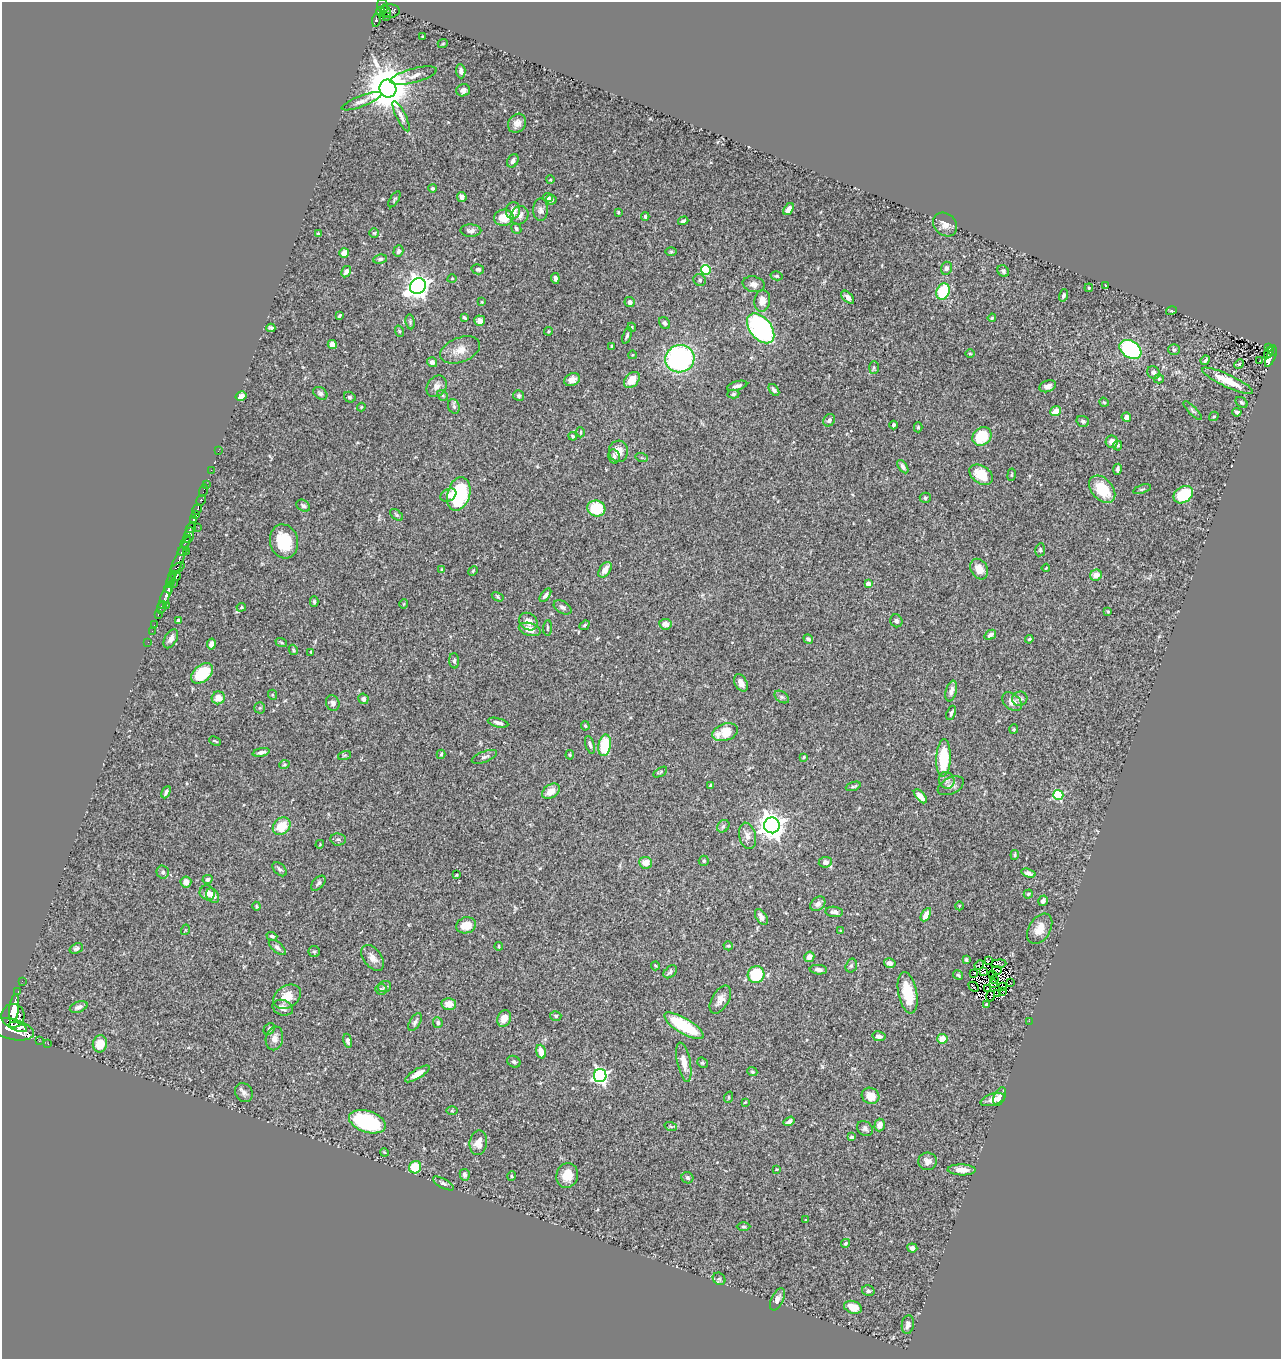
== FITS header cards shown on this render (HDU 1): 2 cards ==
NAXIS1  =                 1279
NAXIS2  =                 1357

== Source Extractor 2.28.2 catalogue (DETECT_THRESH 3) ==
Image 1279 x 1357 px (HDU 1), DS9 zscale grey, 1 PNG px = 1 image px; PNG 1283 x 1361 px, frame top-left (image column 1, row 1357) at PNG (2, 2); each listed source drawn as its Kron ellipse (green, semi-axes under 4 px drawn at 4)
Background 0.908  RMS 0.027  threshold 0.0825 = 3 sigma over >= 5 px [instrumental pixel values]
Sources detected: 365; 1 with non-positive FLUX_AUTO (blend fragments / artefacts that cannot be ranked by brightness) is neither listed nor drawn; the other 364 listed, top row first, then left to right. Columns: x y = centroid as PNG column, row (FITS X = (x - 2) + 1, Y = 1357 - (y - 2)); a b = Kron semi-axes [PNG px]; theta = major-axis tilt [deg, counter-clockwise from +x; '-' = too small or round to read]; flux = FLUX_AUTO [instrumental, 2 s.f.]
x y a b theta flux
383 6 7 5 -75 660
386 11 6 3 -67 420
390 11 10 6 4 560
381 12 5 4 - 390
387 17 3 2 - 34
376 20 7 4 81 250
422 37 3 2 - 1.5
443 43 5 3 - 1.6
461 71 7 4 -86 6.1
414 76 24 7 15 13
388 88 9 8 - 7400
463 90 7 6 - 7.8
362 101 21 5 21 9.8
401 116 16 4 -64 8.9
517 123 10 8 53 11
513 161 7 5 61 6.3
550 180 4 3 - 1.4
433 188 4 4 - 2.9
462 197 5 4 - 7.1
548 198 5 4 - 4.9
394 199 9 3 58 2.7
551 200 5 5 - 3.7
789 209 7 4 55 10
541 210 11 7 -90 7.5
513 211 8 7 - 19
618 212 4 3 - 1.9
520 215 9 8 - 10
645 216 4 3 - 2.8
504 218 10 8 10 30
683 221 5 3 - 4
945 224 13 10 -43 14
516 228 5 4 - 3.4
471 231 10 6 -2 7.3
374 233 5 5 - 2.3
318 234 3 3 - 2.7
398 251 6 5 - 3.9
671 252 6 4 0 1.9
344 253 5 4 - 17
380 259 7 4 8 4.3
946 268 6 5 - 4.5
478 269 6 5 - 4.2
706 270 5 4 - 100
1003 271 6 5 - 4.3
346 272 6 4 59 6.9
777 276 6 4 -13 2.5
555 278 5 4 - 5.6
452 279 4 3 - 1.4
700 280 6 6 - 3.8
754 284 11 7 -12 10
418 286 8 7 - 1300
1106 286 3 2 - 1.4
1089 288 4 3 - 1.7
943 292 8 6 70 78
1063 295 6 4 72 3.6
848 297 8 4 -45 6.8
762 301 11 8 82 16
482 302 4 4 - 1.6
629 302 5 5 - 7.2
1171 311 5 3 - 1.7
339 316 4 3 - 2.1
464 318 4 3 - 3
992 318 4 3 - 1.9
480 321 5 5 - 8
410 322 7 4 -83 3.3
665 323 6 5 - 4.9
632 327 4 4 - 2
271 328 4 4 - 3.4
761 328 17 10 -51 250
399 331 6 3 -71 2
548 331 4 3 - 1.7
627 335 8 4 71 3.7
332 344 4 4 - 11
612 346 3 3 - 2.2
1268 348 3 2 - 26
1130 349 12 8 -32 300
460 350 21 12 21 23
1174 350 6 5 - 3.6
1272 350 5 4 - 160
1269 352 7 3 62 57
970 354 5 3 - 1.6
632 355 4 3 - 1.4
1271 357 11 4 65 200
680 359 14 13 - 310
1205 360 5 3 - 4.8
1260 361 3 2 - 3.5
432 362 5 5 - 6.4
1239 364 5 4 - 2.6
874 367 6 5 - 2.8
1153 373 7 6 - 6.5
1159 379 5 4 - 2.3
572 380 8 6 26 11
632 380 9 6 47 25
1228 381 28 6 -25 41
437 386 11 9 53 11
737 386 10 4 15 5.7
1048 386 8 5 20 8.5
774 390 7 4 -53 4.6
320 393 7 5 -37 4.6
733 394 6 4 3 3.6
442 395 6 4 -44 2.9
241 396 5 4 - 12
519 396 6 5 - 3.4
350 397 6 5 - 3.1
1104 402 5 4 - 2.1
1242 402 7 4 -39 3.1
454 406 7 5 -70 4.2
361 407 4 4 - 1.6
1193 410 12 4 -46 4.2
1055 411 6 5 - 17
1237 412 5 3 - 3.7
1214 416 5 4 - 2.1
1126 417 4 4 - 8.9
829 420 7 5 47 5.8
1083 421 6 5 - 3.9
893 425 4 3 - 3.1
918 427 5 4 - 2.4
581 432 5 3 - 1.9
573 436 4 3 - 3.5
982 436 10 8 40 63
1112 442 6 6 - 16
1118 445 5 4 - 2.7
218 451 2 2 - 6.8
618 451 10 9 - 20
614 456 7 5 -76 5.3
642 458 6 4 -18 2.3
903 467 7 4 -56 4.9
1117 469 5 3 - 3.8
211 470 2 2 - 7.8
981 475 13 8 -34 40
1012 475 6 3 81 2
206 484 2 2 - 18
1102 489 16 10 -48 61
1142 489 9 3 19 2.8
203 491 6 2 72 19
459 494 17 11 74 150
448 495 8 6 29 9.5
1183 495 10 8 32 74
925 498 5 5 - 3.6
201 500 5 3 - 240
303 506 7 5 -33 4.6
596 508 9 8 - 66
197 509 5 3 - 640
195 515 3 3 - 500
396 515 7 4 -38 3.2
194 520 4 4 - 900
198 527 2 2 - 17
191 528 6 3 47 640
189 535 8 5 75 1800
186 541 6 3 62 740
284 541 17 14 -74 62
1040 550 6 5 - 3.2
182 551 4 3 - 410
187 551 3 2 - 80
179 559 27 4 66 840
177 568 8 4 29 460
1046 568 4 2 - 1.6
442 569 4 4 - 1.6
979 569 11 8 -61 21
605 570 9 5 54 13
473 571 5 4 - 1.9
1096 575 6 5 - 16
176 576 5 3 - 180
171 580 7 3 68 200
174 583 2 2 - 65
868 584 4 4 - 15
169 588 6 3 76 960
545 595 8 4 53 5.6
165 596 13 4 66 1400
498 597 6 4 -32 2.2
314 602 5 4 - 2.9
404 604 4 4 - 1.9
166 605 3 2 - 89
162 607 6 3 63 170
241 607 5 4 - 2.1
563 607 9 6 -31 5.9
1108 611 3 3 - 1.5
158 615 3 2 - 40
178 621 4 3 - 4.3
896 621 6 6 - 4.7
528 622 10 8 -40 14
665 624 6 5 - 13
154 625 2 2 - 12
585 625 5 4 - 3.4
547 628 8 3 85 2.2
530 629 11 6 -15 15
152 631 2 2 - 18
990 635 6 4 35 7.6
171 639 10 6 60 9
808 639 5 4 - 4.4
1029 639 4 3 - 2.1
148 642 2 2 - 16
281 642 6 3 -19 2.3
211 644 5 4 - 10
293 650 5 4 - 2.1
311 652 3 2 - 1.8
454 661 7 5 -87 4.2
202 673 12 8 41 77
741 683 9 6 -61 12
951 691 10 5 77 8.3
273 695 5 3 - 1.7
782 697 8 5 -36 4.1
218 698 7 6 - 18
363 699 5 5 - 6.4
1020 699 8 7 - 6.7
1012 702 11 7 -41 13
333 703 8 6 -67 6.9
260 708 5 5 - 2.6
951 713 7 3 69 3.6
498 723 10 4 -13 7
585 726 5 3 - 2.1
1014 729 5 4 - 2.1
725 732 13 8 19 44
215 741 6 2 -24 1.9
590 745 9 4 -72 4.8
605 745 11 6 80 77
261 752 8 4 11 6.2
441 754 5 3 - 2.7
345 755 7 3 19 1.6
570 755 4 3 - 2.1
484 757 13 5 21 5.8
804 757 3 3 - 1.7
943 758 19 7 87 85
284 765 5 3 - 2
660 772 8 4 31 2.8
947 780 8 7 - 6.5
711 786 3 3 - 2.7
853 786 7 4 19 3.8
951 786 14 8 26 11
551 791 10 6 33 17
166 792 6 3 64 5.1
1058 795 5 5 - 120
920 796 8 4 -48 13
772 825 8 7 - 1900
282 826 10 8 44 39
723 826 7 5 46 3.8
747 836 13 8 -76 12
338 839 7 6 - 4.6
320 844 4 3 - 1.4
1015 855 5 3 - 2.3
704 861 5 5 - 3.1
825 862 6 5 - 9.3
646 863 6 6 - 19
280 869 8 5 -43 4.3
163 872 6 6 - 4.8
1028 873 7 4 -18 6.1
456 875 3 2 - 1.5
208 879 5 4 - 4.8
186 882 5 5 - 13
318 883 9 5 47 4.5
207 893 8 7 - 12
1028 894 5 3 - 2
213 896 8 6 -57 10
1043 901 5 4 - 5.4
818 904 8 6 40 8.1
256 906 4 4 - 2
959 906 4 3 - 1.5
834 912 9 5 -6 6.7
926 915 7 4 60 17
761 917 9 5 -57 9.2
466 925 10 8 16 28
1040 929 16 10 58 26
185 930 5 3 - 1.6
841 931 3 3 - 1.7
272 936 5 4 - 3.5
499 946 4 2 - 1.9
728 946 5 4 - 2.1
277 947 10 5 -40 5.2
76 948 7 5 21 4.8
314 952 6 5 - 3.2
809 957 5 5 - 15
373 958 15 9 -53 14
966 960 4 3 - 2.8
988 961 3 2 - 3.7
890 963 6 4 -14 7.2
999 964 8 3 5 0.11
979 965 5 2 - 1.2
655 966 4 3 - 1.8
851 966 7 5 73 3.6
818 970 9 4 -5 7.1
997 971 5 2 - 1.3
670 972 8 5 42 4.6
984 972 3 2 - 0.9
973 973 3 2 - 2.7
756 974 8 8 - 92
958 975 5 4 - 2.7
992 975 2 2 - 1.7
994 980 3 2 - 0.42
22 981 2 2 - 14
1010 982 2 2 - 2.3
994 983 4 2 - 1.8
385 987 6 5 - 3.4
974 987 5 2 - 0.18
1003 987 3 2 - 1.3
381 989 6 5 - 3.9
987 989 2 2 - 1.4
1003 991 3 2 - 1.5
18 992 3 2 - 140
908 993 21 9 -79 56
997 993 3 2 - 1.8
991 996 5 2 - 0.61
287 997 15 11 32 27
720 1000 16 8 59 14
449 1004 7 6 - 19
986 1004 4 4 - 3.1
79 1007 9 5 19 8
14 1008 14 4 82 3300
283 1008 10 7 -19 13
13 1016 12 11 - 6300
556 1016 6 4 -15 3
504 1018 8 6 66 18
1029 1021 2 2 - 45
415 1022 10 5 57 5.4
438 1023 5 5 - 4.2
684 1026 22 7 -31 110
18 1027 9 4 -19 1800
12 1029 23 10 -13 7200
269 1029 6 5 - 5.1
879 1036 6 5 - 8
274 1038 12 8 79 13
942 1039 5 5 - 19
39 1041 2 2 - 11
348 1041 7 4 -80 5.6
48 1044 2 2 - 10
100 1044 8 7 - 31
541 1052 7 4 -72 21
514 1062 7 5 -29 3.4
684 1062 20 6 -79 19
702 1063 5 4 - 2.7
752 1072 5 4 - 2.7
417 1074 14 4 32 15
600 1075 6 6 - 440
244 1093 10 8 -55 7.6
870 1096 9 8 - 23
729 1097 6 3 72 1.8
1000 1097 10 5 67 6.9
993 1100 12 6 16 12
745 1102 4 2 - 1.4
452 1111 6 4 0 2.4
789 1121 6 3 34 6.2
367 1122 19 10 -18 170
880 1125 6 5 - 11
671 1127 6 4 -20 2.8
865 1128 8 6 -42 6.1
852 1137 4 3 - 4.4
478 1143 12 9 81 17
384 1152 4 3 - 1.7
928 1161 9 8 - 9.6
415 1167 6 6 - 48
777 1169 3 2 - 1.5
962 1170 14 5 -1 17
465 1175 6 5 - 6.8
567 1175 12 11 - 29
511 1176 5 3 - 1.7
687 1178 6 5 - 5.4
443 1183 11 4 -29 4.6
806 1220 4 2 - 1.2
744 1227 7 3 0 2.4
846 1243 4 3 - 2.4
912 1248 5 4 - 8.4
719 1279 7 5 -42 3.2
868 1291 6 5 - 4.7
777 1299 12 6 64 8.4
853 1307 9 6 -19 26
908 1325 9 6 82 7.8
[1 non-positive-flux detection neither listed nor drawn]